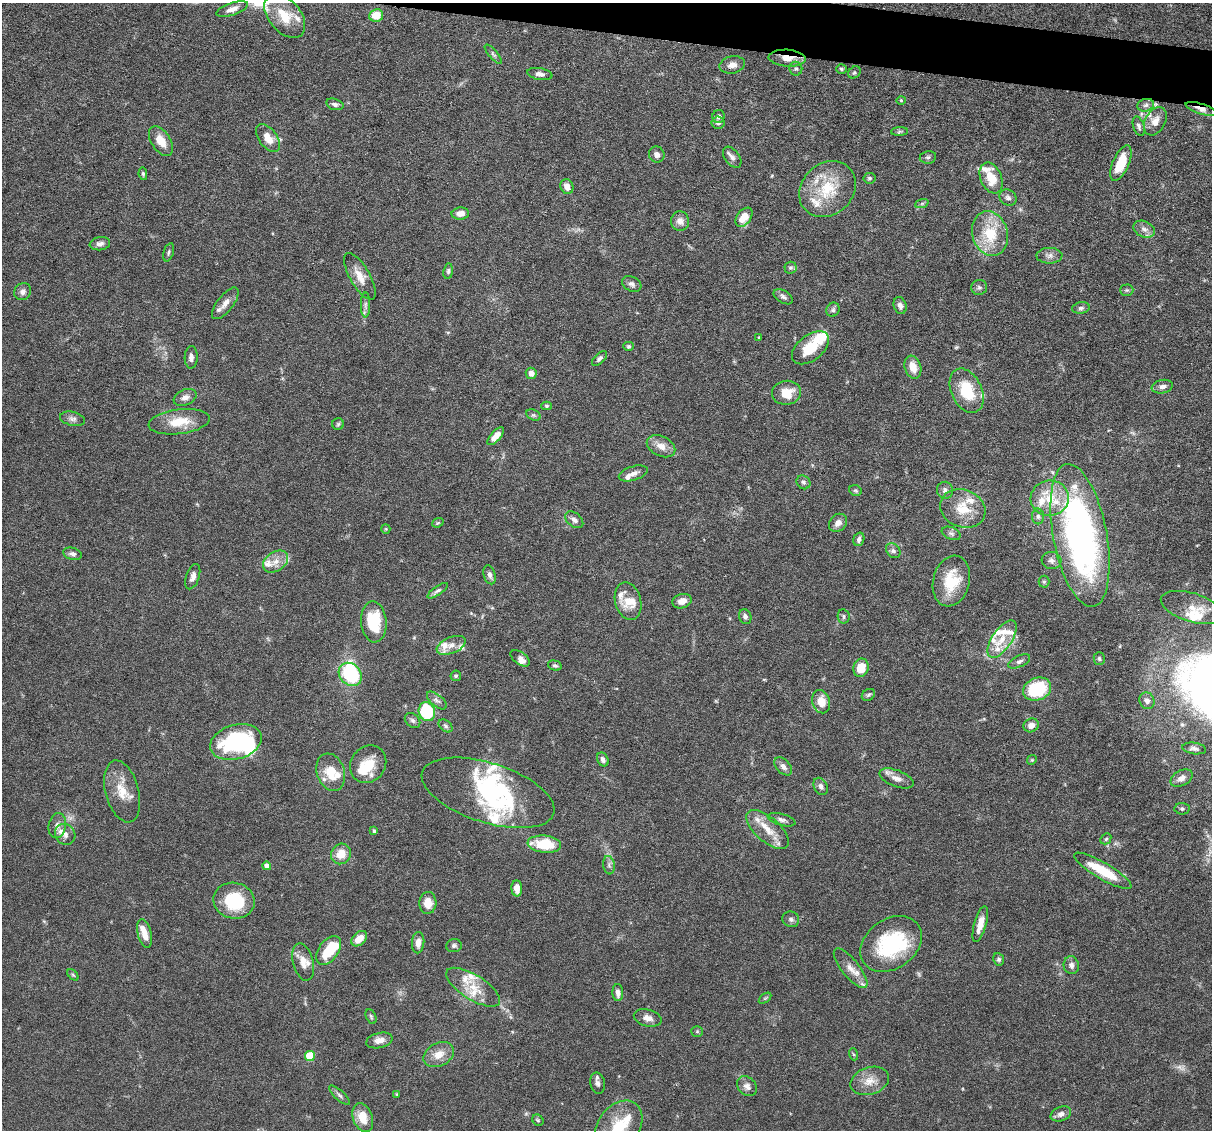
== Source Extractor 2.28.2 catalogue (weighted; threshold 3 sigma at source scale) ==
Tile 10 of 4 x 4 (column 2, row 3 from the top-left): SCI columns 1211-2420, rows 1360-2487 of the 4839 x 4859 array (HDU 1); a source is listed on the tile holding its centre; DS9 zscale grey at full resolution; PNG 1214 x 1132 px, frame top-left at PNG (2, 3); each listed source drawn as its Kron ellipse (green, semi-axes under 4 px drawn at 4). Shown black and unused: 3% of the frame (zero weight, under 3 of 6 exposures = <1% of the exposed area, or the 3 px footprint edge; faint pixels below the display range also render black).
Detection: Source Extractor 2.28.2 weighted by HDU 2 'WHT'; one run over the whole footprint, this tile lists its part. Background 0.0627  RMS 0.003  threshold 0.0122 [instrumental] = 3 sigma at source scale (4.09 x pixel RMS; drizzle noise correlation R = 1.36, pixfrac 0.8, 0.05/0.05 arcsec/px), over >= 5 px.
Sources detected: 219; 1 too faint to see at this stretch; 6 inside a brighter object's white glare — neither listed nor drawn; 35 inside a brighter listed object's ellipse — not listed separately; the other 177 listed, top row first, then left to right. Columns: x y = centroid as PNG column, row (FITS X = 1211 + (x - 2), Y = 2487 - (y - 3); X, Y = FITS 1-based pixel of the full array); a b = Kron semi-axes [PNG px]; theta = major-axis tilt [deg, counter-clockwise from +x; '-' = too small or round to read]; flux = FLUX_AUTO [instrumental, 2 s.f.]
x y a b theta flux
232 9 16 6 19 1.9
376 15 7 6 - 4.6
285 16 25 16 -50 7.9
493 54 12 4 -50 0.74
787 58 18 8 -3 3.2
732 65 13 8 12 1.8
796 69 7 6 - 0.59
841 69 5 4 - 0.55
854 72 7 5 38 0.46
540 74 13 6 -10 1.3
901 100 4 4 - 0.31
335 104 9 5 -16 0.81
1146 105 8 6 17 0.94
1201 109 16 5 -18 1.8
719 116 6 6 - 0.94
1155 121 15 10 61 2.6
718 123 6 6 - 0.86
1139 126 10 5 -73 0.96
899 131 8 4 2 0.56
268 138 16 9 -53 3.6
161 141 17 9 -56 3.9
657 154 8 7 - 1.2
732 157 12 7 -54 1.1
928 157 8 6 10 0.62
1121 163 19 8 67 7.2
143 174 6 4 -81 0.45
870 178 6 5 - 0.5
991 178 16 10 -66 5.6
567 186 7 6 - 2
827 189 31 25 43 13
1008 198 9 7 -36 1.1
922 203 7 4 20 0.54
460 213 9 6 3 2.2
744 217 11 7 53 5
680 221 10 9 - 1.8
1144 229 11 7 -25 1.5
990 234 22 17 -74 11
100 244 10 6 8 1.2
169 252 9 5 72 0.56
1049 256 13 8 0 1.4
790 268 6 6 - 0.6
448 271 8 4 82 0.6
360 276 26 10 -60 3.7
632 284 10 7 -28 1
979 287 8 7 - 0.85
1127 290 7 5 0 0.49
23 292 9 8 - 1.3
783 297 10 6 -31 0.9
225 303 19 8 52 2.5
365 305 12 4 90 0.93
900 305 9 6 -72 1.1
1081 308 9 5 8 0.71
833 310 7 6 - 0.7
759 337 3 3 - 0.25
628 346 5 4 - 0.43
810 348 21 12 38 7.4
191 357 11 6 88 1.3
599 359 9 5 44 0.72
913 367 12 8 -72 3.5
531 373 5 5 - 1.8
1162 387 10 6 11 1.3
967 391 23 15 -65 10
786 393 14 12 8 4.9
185 397 12 7 23 1.6
547 406 5 4 - 0.46
533 415 8 5 -26 0.49
72 419 13 7 -13 1.2
179 422 31 12 7 6.7
338 424 6 5 - 0.45
496 436 11 5 48 2.5
661 446 15 10 -26 2.7
633 473 15 7 18 1.5
803 482 7 6 - 0.72
945 490 8 8 - 1.1
855 491 7 5 -19 0.44
1050 498 19 17 7 7.8
963 508 23 18 -21 7.1
1038 516 8 6 -89 0.84
574 520 10 6 -40 1.2
438 523 6 4 22 0.38
838 523 10 8 47 1.7
386 529 5 4 - 0.3
951 533 10 6 -22 0.83
1080 535 72 27 -79 110
859 539 7 5 72 1
893 551 8 6 -45 0.81
72 554 9 6 -16 1
276 561 14 9 34 2.6
1051 561 10 8 -15 1.3
490 575 10 6 -75 1.1
193 577 13 6 71 1.4
951 581 26 18 75 8.9
1044 582 6 5 - 0.49
438 591 12 4 34 0.75
628 601 19 13 -75 4
682 601 10 7 16 2
1192 607 32 14 -17 4.6
844 616 7 6 - 0.6
745 617 7 6 - 0.98
374 622 20 12 -85 12
1002 639 21 10 56 4.7
451 645 15 8 22 2.2
520 658 11 6 -37 1.4
1099 659 6 5 - 0.52
1019 661 12 5 25 0.88
555 665 7 5 -14 0.51
861 668 9 7 71 5
350 674 13 10 -46 18
456 676 5 5 - 0.48
1037 689 14 11 21 16
868 695 7 5 33 0.51
437 700 12 6 -40 1
1147 701 8 7 - 1.2
821 702 12 8 -74 4
427 712 9 8 - 19
413 720 8 6 -44 0.76
1031 725 8 6 25 1.7
445 726 8 5 -42 0.61
236 742 26 17 16 29
1194 748 12 5 -8 1
603 759 7 5 -64 1.1
1032 760 5 4 - 0.37
368 764 19 17 53 6.2
783 766 11 6 -45 1.3
331 772 19 13 -71 6.3
897 778 18 8 -20 2.2
1181 778 12 7 28 1.8
821 786 9 6 -62 1
122 791 32 16 -75 6.3
488 793 69 29 -18 32
1182 809 7 5 -1 0.59
782 820 14 5 -16 1.1
57 826 13 8 79 1.8
768 830 26 12 -41 5.1
374 831 4 3 - 0.44
65 834 11 10 - 1.7
1106 839 6 4 45 0.42
544 844 17 8 -6 9.5
341 854 10 9 - 4.3
609 865 9 5 -82 0.86
267 866 4 4 - 1.9
1103 871 33 8 -30 9.9
517 888 8 5 -86 2.6
234 901 21 18 -13 15
428 903 11 8 86 3.7
791 919 8 7 - 0.96
980 924 18 6 74 3.2
144 933 14 7 -76 3
359 939 9 6 44 3.3
418 943 11 6 86 2
891 944 33 24 35 23
454 946 8 6 4 0.72
329 950 16 10 55 7.8
999 959 6 5 - 0.63
303 962 19 10 -75 3.2
1071 965 9 7 -80 1.2
851 968 24 8 -51 3.1
73 975 7 4 -45 0.4
473 987 31 12 -32 6.2
618 993 8 5 -88 1.4
765 998 7 4 36 0.38
371 1016 8 4 -64 0.45
648 1018 14 8 -15 1.8
697 1031 5 5 - 0.41
379 1040 13 7 14 2
439 1054 16 11 27 3.5
853 1054 6 4 -71 0.32
310 1056 5 5 - 10
870 1081 20 13 17 3.9
598 1083 11 7 -78 1.1
747 1086 11 8 -44 1.4
397 1094 4 3 - 0.23
340 1095 13 5 -43 0.79
1061 1114 10 7 20 1.4
363 1118 15 9 -70 4.8
538 1120 6 5 - 0.42
619 1127 29 21 55 10
Overlapping masked pixels (flux is a lower limit): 2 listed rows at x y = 787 58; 1201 109
Isophote crosses this tile's border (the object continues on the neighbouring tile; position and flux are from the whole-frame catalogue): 1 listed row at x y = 619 1127